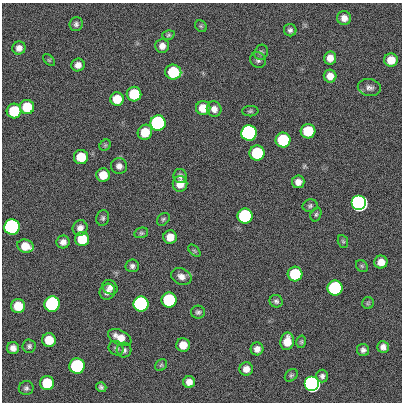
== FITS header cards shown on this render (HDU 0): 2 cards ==
NAXIS1  =                  400
NAXIS2  =                  400

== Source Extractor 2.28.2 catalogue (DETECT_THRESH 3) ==
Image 400 x 400 px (HDU 0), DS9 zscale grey, 1 PNG px = 1 image px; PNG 404 x 404 px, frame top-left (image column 1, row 400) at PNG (2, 3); each listed source drawn as its Kron ellipse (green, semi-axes under 4 px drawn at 4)
Background 0.642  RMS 34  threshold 101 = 3 sigma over >= 5 px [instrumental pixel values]
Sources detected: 88; all 88 listed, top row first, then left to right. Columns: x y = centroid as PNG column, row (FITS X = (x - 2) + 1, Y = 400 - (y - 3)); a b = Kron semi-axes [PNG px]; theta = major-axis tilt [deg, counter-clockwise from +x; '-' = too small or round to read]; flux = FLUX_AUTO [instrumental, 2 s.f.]
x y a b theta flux
344 18 7 7 - 1.6e+04
76 24 7 6 - 6.6e+03
201 26 6 5 - 3.4e+03
290 30 6 6 - 6.7e+03
168 35 6 4 18 3.6e+03
162 46 7 7 - 1.4e+04
19 48 7 6 - 1.2e+04
261 52 8 6 60 5.8e+03
330 58 6 6 - 1.8e+04
49 60 7 4 -44 3.2e+03
258 60 8 7 - 7.4e+03
391 60 7 6 - 3.2e+04
78 65 7 6 - 1.4e+04
173 72 8 7 - 1.2e+05
330 76 6 6 - 1.9e+04
369 87 12 8 -9 1.1e+04
134 94 7 7 - 1.2e+05
117 99 7 7 - 4.7e+04
27 107 7 7 - 7.2e+04
203 108 7 7 - 3.8e+04
214 109 8 7 - 1.4e+04
14 111 7 7 - 1.2e+05
250 111 8 5 1 4.3e+03
158 123 7 7 - 1.0e+06
308 131 7 7 - 9.1e+04
145 132 8 7 - 4.9e+04
249 133 7 7 - 3.5e+06
283 140 7 7 - 2.1e+05
105 145 6 5 - 3.6e+03
257 153 7 7 - 1.9e+05
81 157 7 7 - 5.7e+04
119 166 8 8 - 1.1e+04
103 175 7 6 - 3.5e+04
180 176 7 6 - 8.0e+03
298 182 6 6 - 1.5e+04
180 184 8 7 - 2.4e+04
359 203 7 7 - 1.1e+07
310 206 7 6 - 5.0e+03
316 214 7 5 72 4.1e+03
245 216 7 7 - 5.4e+05
103 218 8 6 77 5.7e+03
163 219 7 5 45 4.1e+03
12 227 7 7 - 2.9e+06
80 228 8 7 - 1.3e+04
141 233 7 5 13 4.0e+03
170 237 6 6 - 2.7e+04
82 239 7 7 - 7.7e+04
343 241 6 5 - 3.2e+03
63 242 6 6 - 1.2e+04
25 246 8 6 -16 3.6e+04
194 251 7 4 -45 3.5e+03
381 262 6 6 - 2.1e+04
132 266 7 6 - 7.5e+03
362 266 6 5 - 3.7e+03
295 274 7 7 - 1.4e+05
181 276 10 8 -24 1.4e+04
110 287 8 6 -40 9.3e+03
335 288 7 7 - 5.7e+05
107 292 8 7 - 1.2e+04
169 300 7 7 - 3.1e+05
276 301 6 6 - 5.8e+03
368 303 6 6 - 3.7e+03
52 304 8 7 - 6.1e+05
141 304 7 7 - 2.1e+06
18 306 7 7 - 5.0e+04
198 312 7 6 - 5.9e+03
120 337 12 7 -26 2.4e+04
49 340 7 7 - 4.8e+04
287 341 9 6 80 3.3e+04
301 342 6 5 - 3.6e+03
183 345 7 6 - 2.8e+04
29 346 7 6 - 5.8e+03
383 347 6 5 - 1.1e+04
13 348 6 6 - 1.3e+04
116 348 8 6 -40 6.0e+03
257 349 6 6 - 1.3e+04
124 350 7 7 - 6.8e+03
363 350 6 6 - 7.4e+03
161 365 6 5 - 4.0e+03
77 366 7 7 - 5.2e+05
246 369 7 6 - 1.6e+04
291 375 7 5 44 4.2e+03
322 376 6 6 - 6.9e+03
189 382 6 6 - 1.6e+04
47 383 7 7 - 9.8e+04
312 384 7 7 - 5.5e+06
101 387 5 4 - 5.2e+03
26 388 7 7 - 6.1e+03